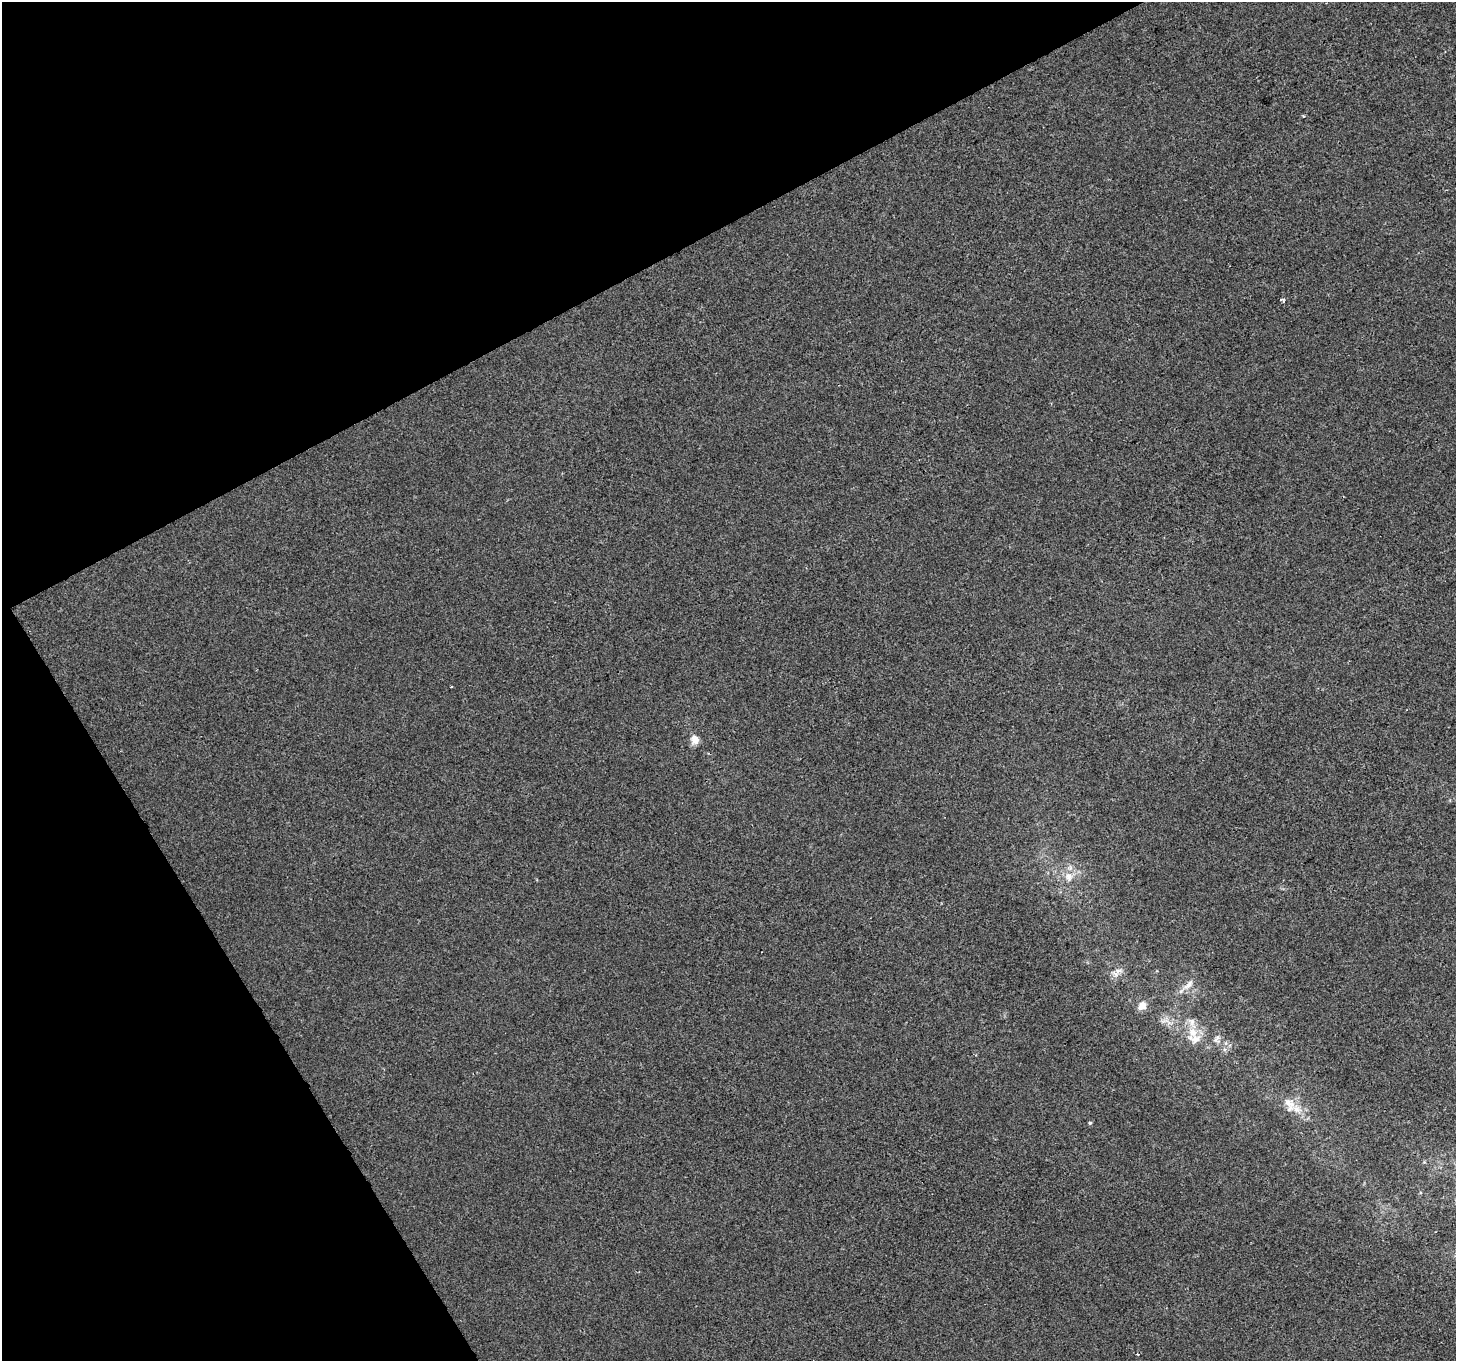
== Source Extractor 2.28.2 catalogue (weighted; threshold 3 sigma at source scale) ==
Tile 5 of 4 x 4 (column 1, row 2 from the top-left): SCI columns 3-1456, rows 2885-4243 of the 5816 x 5708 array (HDU 1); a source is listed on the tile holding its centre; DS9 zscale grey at full resolution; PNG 1458 x 1363 px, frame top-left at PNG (2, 2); no overlay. Shown black and unused: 27% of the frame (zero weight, under 2 of 3 exposures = <1% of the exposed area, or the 3 px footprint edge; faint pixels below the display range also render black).
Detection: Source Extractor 2.28.2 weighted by HDU 2 'WHT'; one run over the whole footprint, this tile lists its part. Background 4.91e-04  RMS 0.0045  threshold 0.0201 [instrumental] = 3 sigma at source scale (4.5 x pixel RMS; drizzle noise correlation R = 1.50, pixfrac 1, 0.0396/0.0396 arcsec/px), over >= 5 px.
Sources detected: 16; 2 inside a brighter listed object's ellipse — not listed separately; the other 14 listed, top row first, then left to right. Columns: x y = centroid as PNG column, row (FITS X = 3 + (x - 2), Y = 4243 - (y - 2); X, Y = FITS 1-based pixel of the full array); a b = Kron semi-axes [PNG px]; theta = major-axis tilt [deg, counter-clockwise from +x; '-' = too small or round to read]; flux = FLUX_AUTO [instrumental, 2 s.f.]
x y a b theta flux
1282 300 5 4 - 1.4
451 687 2 2 - 0.4
695 739 11 9 -79 4
1069 876 14 11 -89 5.3
1115 974 12 8 -30 2.8
1188 985 20 8 46 3.6
1142 1006 11 9 48 3.9
1168 1022 18 5 -35 3.2
1192 1022 14 9 -58 3.6
1194 1039 22 13 -3 7.3
1217 1039 13 9 68 2.7
1296 1109 19 11 -40 6.5
1090 1123 5 4 - 0.65
1137 1354 3 3 - 0.54